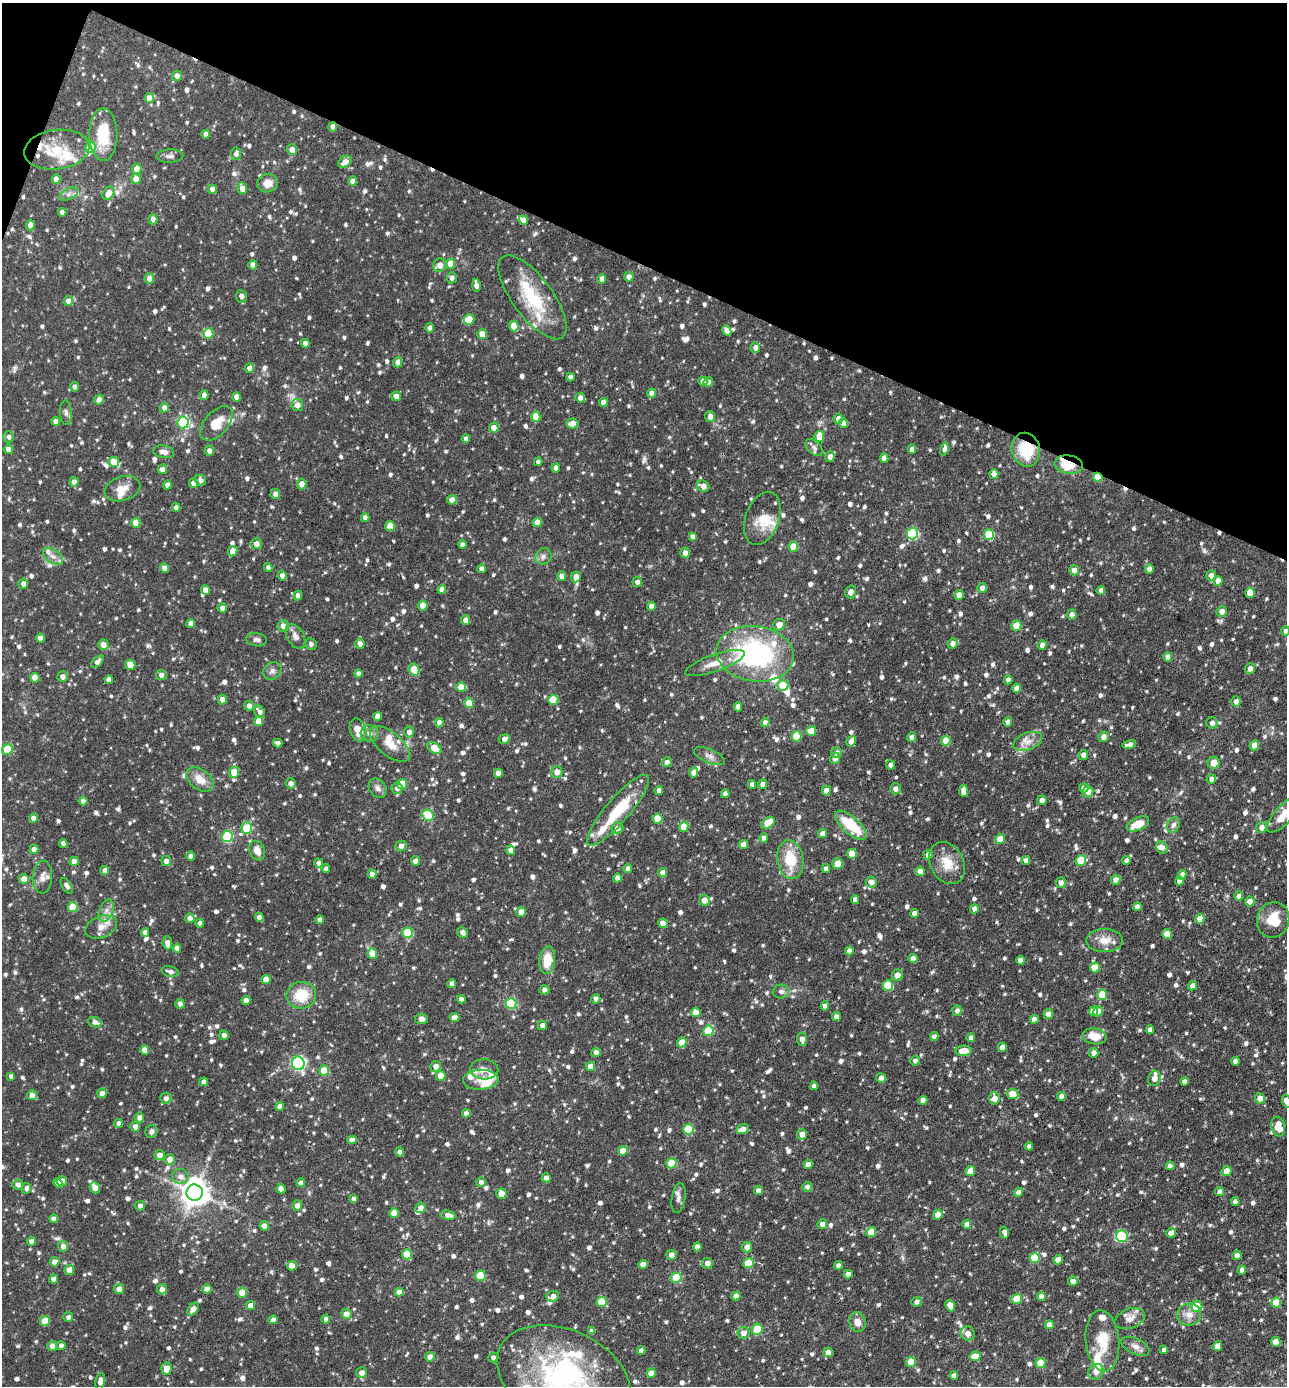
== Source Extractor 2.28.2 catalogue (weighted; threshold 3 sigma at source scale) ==
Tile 2 of 4 x 4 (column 2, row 1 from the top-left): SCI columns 1560-2844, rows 4152-5535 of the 5555 x 5535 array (HDU 1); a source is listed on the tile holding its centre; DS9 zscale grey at full resolution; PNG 1289 x 1388 px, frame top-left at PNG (2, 3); each listed source drawn as its Kron ellipse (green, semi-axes under 4 px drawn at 4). Shown black and unused: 20% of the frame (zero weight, under 3 of 4 exposures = <1% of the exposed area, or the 3 px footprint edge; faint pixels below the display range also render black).
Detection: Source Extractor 2.28.2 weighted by HDU 2 'WHT'; one run over the whole footprint, this tile lists its part. Background 0.0918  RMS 0.0046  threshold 0.0206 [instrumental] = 3 sigma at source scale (4.5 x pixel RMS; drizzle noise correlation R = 1.50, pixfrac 1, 0.05/0.05 arcsec/px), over >= 5 px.
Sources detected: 1232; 3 inside a brighter object's white glare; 5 cosmic-ray / hot-pixel residue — neither listed nor drawn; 48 inside a brighter listed object's ellipse — not listed separately; of the other 1176, all 500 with FLUX_AUTO >= 1.65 (the completeness limit of this list) listed and drawn (676 fainter detections not listed), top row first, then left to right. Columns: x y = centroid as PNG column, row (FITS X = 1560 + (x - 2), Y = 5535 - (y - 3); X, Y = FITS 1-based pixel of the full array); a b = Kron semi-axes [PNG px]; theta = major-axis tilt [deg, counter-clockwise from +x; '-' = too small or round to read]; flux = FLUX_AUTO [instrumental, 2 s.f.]
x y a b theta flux
177 76 5 5 - 2.9
149 98 5 4 - 4.8
333 127 5 4 - 3
206 134 4 4 - 2.7
103 135 26 14 -89 17
90 147 6 5 - 17
57 150 33 19 7 17
292 150 5 5 - 3.8
236 154 6 5 - 1.8
170 156 13 6 2 1.7
345 162 7 5 38 3.7
137 169 5 4 - 8.3
56 179 5 4 - 3.3
136 179 5 4 - 5.2
353 181 4 4 - 3
267 183 10 9 - 5.2
242 188 6 4 -75 4.3
212 189 4 4 - 2.6
108 193 7 5 53 4.7
69 194 10 5 27 1.7
62 212 4 4 - 2.4
153 219 5 4 - 2.6
523 220 5 4 - 2.7
30 225 5 4 - 2.9
451 264 5 4 - 7.9
253 265 4 4 - 2.7
440 265 7 6 - 3.6
629 277 5 4 - 2.7
452 278 6 5 - 1.9
149 279 5 5 - 4.3
602 279 5 4 - 2.3
476 285 6 4 -80 2.6
241 296 6 5 - 2.2
532 297 50 20 -53 26
68 301 5 4 - 3.2
469 319 5 5 - 8.1
514 326 5 5 - 7.7
430 328 4 4 - 2.7
727 331 5 4 - 3.3
208 333 5 5 - 14
482 334 5 4 - 7.8
305 343 4 4 - 2.6
755 347 5 5 - 2.6
398 362 5 4 - 3
249 368 5 4 - 2.8
570 377 4 4 - 2
703 381 5 4 - 3.3
708 382 5 4 - 1.9
74 387 5 4 - 1.8
651 393 4 4 - 2.6
204 395 5 4 - 2.5
396 396 5 5 - 3
236 397 5 4 - 2.8
580 398 5 5 - 2.8
99 400 5 4 - 3.8
603 403 4 4 - 3.9
297 405 6 6 - 3.2
164 408 5 4 - 3
66 413 12 6 -86 1.7
536 417 5 4 - 9.8
710 417 5 5 - 3
838 419 5 4 - 2.6
56 421 4 4 - 2.8
183 422 6 5 - 51
216 423 20 12 48 7.5
572 423 6 5 - 3.8
843 423 5 4 - 3
494 428 5 4 - 4
819 436 5 4 - 8.2
9 437 5 5 - 1.8
466 439 4 4 - 1.9
814 448 10 6 -44 1.7
8 449 4 4 - 3.1
912 449 4 4 - 2.6
944 449 7 4 76 1.8
1026 450 17 14 -77 20
209 451 5 4 - 2.4
164 452 11 6 -10 2.9
830 457 5 4 - 2.9
884 458 5 4 - 3.1
114 462 5 5 - 8.3
538 462 4 4 - 1.7
1069 464 14 9 -8 13
556 468 4 4 - 3.2
162 469 5 5 - 2.7
994 474 5 4 - 3.5
1098 477 5 4 - 10
200 480 6 5 - 1.7
74 482 5 4 - 2.4
193 483 5 4 - 2.9
302 484 5 5 - 3.5
167 485 4 4 - 2.6
703 486 6 5 - 3.3
122 489 18 12 17 5.4
275 494 5 4 - 2.2
452 500 5 5 - 3.6
176 507 4 4 - 2.3
365 518 4 4 - 2.6
762 518 27 16 70 9.8
537 522 5 4 - 5.1
136 523 5 4 - 6.8
390 526 5 5 - 8.2
912 533 6 5 - 39
989 535 5 5 - 21
693 537 4 4 - 1.9
256 544 5 5 - 3.2
462 545 4 4 - 1.8
793 547 5 5 - 12
233 551 5 4 - 5.5
685 553 5 4 - 2.9
53 556 11 6 -37 2.6
543 556 8 7 - 1.9
268 567 4 4 - 1.7
165 568 4 4 - 2.9
482 569 4 4 - 2.9
1150 569 4 4 - 3.1
1074 570 5 5 - 3.2
282 575 5 4 - 2.4
1211 575 5 5 - 2.7
562 576 5 4 - 2.9
576 577 5 4 - 3.7
1218 581 5 4 - 3.4
637 582 5 5 - 1.9
23 584 5 5 - 2.4
982 588 5 4 - 2.7
442 589 4 4 - 2.9
205 590 5 4 - 3.1
1101 590 4 4 - 2
851 592 6 5 - 2.5
1250 593 5 4 - 9.3
959 595 5 4 - 3.6
298 596 5 4 - 2.3
423 606 5 4 - 6.2
651 606 4 4 - 3.1
222 608 4 4 - 2.7
1222 611 5 5 - 2.6
1072 614 5 5 - 2
465 620 5 4 - 3.1
191 623 4 4 - 2.6
779 625 6 5 - 3.7
283 626 6 5 - 2.8
1016 626 5 5 - 10
1286 631 5 4 - 1.8
295 636 13 8 -58 2.5
40 638 4 4 - 3.1
256 640 10 6 -8 1.7
953 643 5 5 - 2.5
311 644 6 5 - 1.7
360 644 5 5 - 2.5
103 645 5 5 - 3.7
1042 645 5 4 - 2.5
755 654 39 27 -8 76
1168 657 5 4 - 2.9
97 662 8 4 45 2.3
715 663 31 8 19 6.6
130 665 5 5 - 7.7
1250 668 5 5 - 2.8
414 669 6 5 - 10
272 671 10 8 39 1.9
358 674 4 4 - 1.9
161 675 5 5 - 2.5
62 677 5 5 - 2.6
35 678 5 4 - 7.1
109 680 4 4 - 2.9
1008 680 4 4 - 1.7
783 685 5 5 - 8.8
461 687 5 4 - 6.2
1017 688 4 4 - 3.1
222 700 5 4 - 2.4
553 700 5 5 - 14
1236 701 5 4 - 2.5
469 703 5 5 - 9.5
249 706 5 4 - 2.3
738 707 4 4 - 3
260 712 6 5 - 1.8
377 716 4 4 - 2.9
259 721 5 4 - 6.8
765 722 4 4 - 2.8
1008 722 4 4 - 3
439 723 4 4 - 4.1
1212 723 6 5 - 2.2
358 730 12 8 -71 5.5
811 731 5 5 - 8.2
409 732 5 5 - 2.6
369 733 9 8 - 2.3
797 736 5 5 - 18
912 737 5 4 - 2.5
1103 737 5 5 - 2.9
504 739 5 4 - 2.7
851 741 5 4 - 3.9
946 741 5 4 - 10
1028 741 15 8 21 4.1
278 743 4 4 - 1.7
390 744 24 11 -40 6.8
1129 744 7 4 13 1.8
1254 745 5 4 - 3.9
434 748 7 5 -31 8
7 750 6 5 - 16
836 752 5 5 - 1.9
1083 755 5 5 - 2.5
709 756 16 7 -24 2.5
835 758 5 5 - 3
667 762 5 5 - 1.9
1214 763 6 6 - 4.1
890 765 4 4 - 2.2
234 772 5 5 - 6.3
557 772 6 5 - 3.6
694 772 5 4 - 2.9
498 773 4 4 - 2.9
200 779 15 10 -36 5.5
1211 779 5 4 - 2.1
291 784 5 5 - 2.5
402 784 5 5 - 11
752 784 4 4 - 1.7
762 784 4 4 - 2.4
378 788 10 8 -54 2.1
397 788 6 5 - 1.8
1084 788 5 4 - 2.5
895 789 5 5 - 2.4
659 790 4 4 - 2.6
826 790 5 4 - 2.9
964 791 6 4 -86 5.3
1088 792 5 5 - 3.5
725 794 4 4 - 2.7
1042 800 5 4 - 2.4
83 801 4 4 - 3
618 810 45 12 49 21
428 815 6 5 - 18
1283 815 22 9 48 7.9
33 818 4 4 - 2.5
657 819 5 5 - 7.1
768 823 7 5 36 12
1138 824 12 6 23 6.3
851 825 19 8 -41 18
1173 825 8 6 63 1.9
684 827 5 4 - 8.5
1262 827 5 5 - 2.8
247 828 5 5 - 14
617 828 6 6 - 2.5
823 834 5 4 - 4.2
227 837 5 5 - 43
764 838 4 4 - 2.4
1000 839 5 4 - 5.3
63 843 4 4 - 2.5
744 844 5 4 - 2.9
401 846 5 5 - 2.9
1162 848 6 5 - 2.3
34 849 4 4 - 3
511 850 4 4 - 3.4
257 851 10 7 -68 4.1
852 854 5 4 - 7.5
928 855 5 4 - 2.6
191 856 4 4 - 2.1
790 860 19 13 -81 14
1026 860 4 4 - 2.1
1127 860 4 4 - 2
74 861 4 4 - 3.5
166 861 5 5 - 2.8
415 861 4 4 - 3.2
1081 861 5 5 - 18
318 863 4 4 - 1.9
947 863 22 16 -62 9.1
838 864 5 5 - 6.5
326 869 4 4 - 1.7
628 869 4 4 - 3.1
826 869 4 4 - 2.2
105 870 4 4 - 3.2
920 871 5 4 - 3.5
662 873 4 4 - 3.3
372 874 4 4 - 2.5
1182 875 5 4 - 2.7
42 877 16 9 87 3.3
617 878 4 4 - 2.7
24 879 5 4 - 3.3
1115 880 5 5 - 3
1179 881 4 4 - 3.1
871 882 5 5 - 2.9
1061 883 5 5 - 2.5
67 886 8 4 -58 2
1239 896 4 4 - 2.6
855 899 4 4 - 2.2
704 900 5 5 - 3.8
1250 901 5 5 - 2.9
73 907 5 5 - 11
1137 907 4 4 - 2.7
974 909 5 4 - 2.6
106 911 11 6 70 2.9
521 912 5 4 - 2.9
914 913 4 4 - 2.6
259 917 4 4 - 2.3
190 918 5 5 - 2.5
1200 919 5 4 - 4
320 920 4 4 - 2.7
1273 920 18 16 73 11
200 923 4 4 - 2.2
663 923 5 4 - 4.2
101 927 17 10 23 5.3
145 932 4 4 - 2.6
462 932 6 5 - 2.4
407 933 5 5 - 22
1167 934 5 4 - 5.7
1104 940 18 11 0 6.2
167 943 6 4 -86 2.9
177 948 4 4 - 2.9
849 951 4 4 - 2.8
372 954 5 5 - 7.6
913 959 4 4 - 3.3
547 960 14 8 83 9.4
1020 960 4 4 - 2.4
1095 968 5 5 - 8.8
170 972 8 5 -17 1.9
897 975 6 5 - 3.4
266 979 5 4 - 4.8
452 984 4 4 - 2.7
888 985 5 5 - 20
1192 986 5 4 - 2.9
544 990 5 4 - 2.1
781 991 8 7 - 1.7
301 995 15 13 9 13
1102 995 5 5 - 12
461 999 4 4 - 2.8
596 999 5 4 - 2.6
246 1000 4 4 - 3.3
180 1004 4 4 - 2.3
511 1004 5 5 - 35
825 1006 4 4 - 2.4
957 1011 5 4 - 2.1
1093 1011 5 4 - 5.2
1098 1011 5 4 - 3.3
696 1012 5 4 - 5.1
1048 1014 5 4 - 3
455 1017 4 4 - 4.2
836 1017 4 4 - 2.9
421 1019 6 5 - 1.8
1034 1019 4 4 - 2.8
95 1022 7 5 -20 2.3
542 1025 5 4 - 2.4
1150 1030 4 4 - 2.5
708 1031 5 5 - 21
224 1035 4 4 - 2.8
1094 1036 12 8 -8 6.9
934 1037 4 4 - 1.9
971 1038 4 4 - 2.2
802 1039 6 4 -84 2.9
682 1042 5 4 - 5.8
1002 1047 4 4 - 3.4
145 1050 4 4 - 4
964 1051 8 5 4 6.9
596 1052 5 4 - 2
1094 1053 5 4 - 3
915 1061 5 4 - 1.9
1235 1061 4 4 - 2.2
298 1063 7 6 - 87
436 1066 5 5 - 2.9
590 1066 5 4 - 5.1
484 1069 14 10 -4 3.8
324 1070 5 5 - 11
11 1076 4 4 - 1.7
441 1076 5 4 - 7.5
881 1078 5 4 - 2.8
1154 1078 8 6 71 3.5
481 1080 18 10 4 5
1184 1081 4 4 - 2.3
204 1082 4 4 - 2.2
814 1086 4 4 - 2.4
102 1093 5 4 - 2.8
1013 1094 6 5 - 7.6
32 1095 5 5 - 2.8
1061 1096 4 4 - 2.9
166 1098 5 5 - 2.2
994 1098 6 5 - 3.8
1260 1098 5 5 - 3.8
923 1100 4 4 - 3
1286 1101 6 4 -77 4.2
280 1106 4 4 - 2.4
466 1113 4 4 - 2.6
139 1117 5 5 - 2.7
119 1123 4 4 - 2.3
135 1127 5 5 - 3
1278 1127 10 7 -77 8.4
688 1129 5 5 - 19
743 1129 6 5 - 2.9
152 1131 7 6 - 1.8
802 1134 5 5 - 3.4
352 1140 4 4 - 2.9
1029 1146 4 4 - 1.8
623 1151 5 4 - 5.9
400 1152 4 4 - 2
159 1155 5 5 - 3.3
170 1159 5 5 - 3
671 1163 5 5 - 14
808 1164 4 4 - 3.1
1170 1166 4 4 - 2.2
970 1171 5 4 - 6.2
1226 1171 5 4 - 4.3
180 1176 8 7 - 2.5
546 1178 4 4 - 2.8
62 1181 5 5 - 2.5
481 1182 5 5 - 1.7
58 1183 5 4 - 3.1
301 1183 4 4 - 2.6
18 1185 5 5 - 2.6
807 1187 5 5 - 1.9
26 1188 5 5 - 1.9
95 1188 6 4 -49 3.8
281 1189 4 4 - 3.5
758 1191 4 4 - 2.3
1018 1192 5 4 - 2.8
1220 1192 4 4 - 2.4
195 1193 8 8 - 610
501 1194 5 5 - 7.7
678 1198 15 7 80 2.2
353 1199 4 4 - 2.2
1235 1201 4 4 - 1.9
140 1206 5 5 - 2
297 1206 5 5 - 2.6
420 1208 5 5 - 2.7
394 1213 5 5 - 9.1
448 1215 7 5 -10 2.5
938 1215 5 4 - 4
54 1219 4 4 - 2.9
822 1224 5 4 - 2.7
967 1224 4 4 - 2.8
264 1226 5 4 - 2.7
871 1232 5 5 - 9.3
1004 1232 6 4 -77 2.1
1171 1233 5 4 - 2.8
1122 1236 6 5 - 25
31 1241 4 4 - 2.8
63 1246 5 5 - 2.7
697 1247 4 4 - 2.8
747 1247 5 5 - 3.7
407 1254 5 5 - 10
671 1255 5 5 - 2.5
1237 1255 5 4 - 2.7
1035 1258 5 5 - 15
1058 1260 5 4 - 2.9
55 1262 5 5 - 3.7
707 1263 5 5 - 2.9
748 1263 5 5 - 15
643 1264 5 4 - 2.7
838 1265 4 4 - 2.5
292 1266 5 5 - 5.3
69 1270 5 5 - 4.5
1242 1270 4 4 - 1.9
848 1274 4 4 - 2.6
480 1276 5 5 - 17
676 1278 5 5 - 21
53 1279 4 4 - 2
1073 1281 5 5 - 2.7
119 1289 5 5 - 3
162 1289 5 5 - 2.7
207 1289 4 4 - 3.2
399 1292 4 4 - 2.5
242 1293 5 5 - 6.5
553 1296 6 5 - 3
736 1296 4 4 - 2.9
1041 1296 4 4 - 2.7
1017 1299 5 5 - 8.8
602 1302 5 5 - 14
916 1302 5 5 - 1.7
1276 1303 5 5 - 12
251 1306 4 4 - 3.9
950 1306 6 4 -67 4.2
1197 1306 6 5 - 8.2
193 1309 7 5 54 3.2
346 1314 5 5 - 3.4
1189 1315 12 11 - 4.1
68 1317 5 4 - 2.1
326 1319 4 4 - 1.7
1130 1319 15 9 19 3.5
273 1320 4 4 - 2.7
45 1321 5 5 - 11
857 1322 10 8 -80 3.5
1049 1325 4 4 - 3.7
757 1329 6 5 - 13
592 1331 4 4 - 2.4
743 1333 6 6 - 3
968 1333 7 7 - 3.2
1102 1341 31 16 -84 13
1276 1342 5 4 - 5.1
52 1346 5 5 - 2.7
61 1346 4 4 - 2.4
1135 1346 15 7 -25 3
1217 1346 5 4 - 6.1
641 1350 4 4 - 2.1
1164 1350 4 4 - 1.7
828 1352 5 4 - 4.1
975 1356 5 5 - 5.4
430 1357 5 4 - 3.1
493 1358 5 5 - 1.6
911 1362 5 5 - 11
1041 1363 5 5 - 12
167 1368 6 5 - 4.5
1096 1372 8 7 - 3.4
361 1373 5 5 - 2.8
651 1373 5 4 - 4.6
954 1376 4 4 - 2.5
564 1377 70 47 -24 95
100 1381 9 4 82 2.2
Overlapping masked pixels (flux is a lower limit): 4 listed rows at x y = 333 127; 1026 450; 1069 464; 1098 477
Isophote crosses this tile's border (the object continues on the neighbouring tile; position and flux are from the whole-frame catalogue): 4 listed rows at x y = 1286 631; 1283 815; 1286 1101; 564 1377